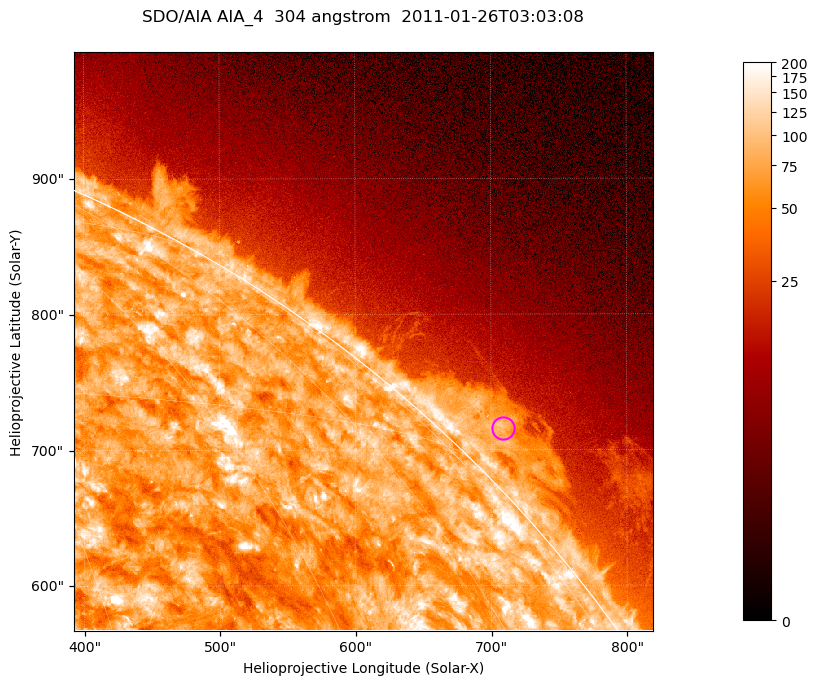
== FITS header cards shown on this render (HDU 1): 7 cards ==
TELESCOP= 'SDO/AIA '           / For AIA: SDO/AIA
INSTRUME= 'AIA_4   '           / For AIA: AIA_ATA1, AIA_ATA2, AIA_ATA3 or AIA_AT
WAVELNTH=                  304 / [angstrom] Wavelength
WAVEUNIT= 'angstrom'           / Wavelength unit: angstrom
DATE-OBS= '2011-01-26T03:03:08.125' / [ISO] Date when observation started; ISO 8
CTYPE1  = 'HPLN-TAN'           / CTYPE1; Typically HPLN
CTYPE2  = 'HPLT-TAN'           / CTYPE2; Typically HPLT

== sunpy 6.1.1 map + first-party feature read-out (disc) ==
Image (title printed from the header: SDO/AIA AIA_4  304 angstrom  2011-01-26T03:03:08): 711 x 711 px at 0.6 arcsec/px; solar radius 975 arcsec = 1624 px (partial field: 2.6% of the solar disc is inside the frame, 42% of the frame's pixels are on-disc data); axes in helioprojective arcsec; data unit not stated in the header (colour bar unlabelled)
Orientation: roll -0.132 deg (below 1 deg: not rotated)
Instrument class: DISC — disc imager (sunpy class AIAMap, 304 A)
Bright regions (active regions / flare kernels): reference = the on-disc median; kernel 7 px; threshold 5 sigma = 122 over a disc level ~73.8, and >= 1.15x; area >= 505 px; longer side >= 9 px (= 5.4 arcsec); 0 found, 0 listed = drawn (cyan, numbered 1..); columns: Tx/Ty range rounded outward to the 2 arcsec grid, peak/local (2 s.f.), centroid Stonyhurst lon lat
Off-limb structures (1.02-1.3 R_sun): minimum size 252 px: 3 found; the strongest spans PA ~310..320 deg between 1.02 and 1.06 R_sun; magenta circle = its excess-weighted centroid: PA ~315 deg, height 1.03 R_sun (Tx ~708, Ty ~716 arcsec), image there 3.9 x the reference